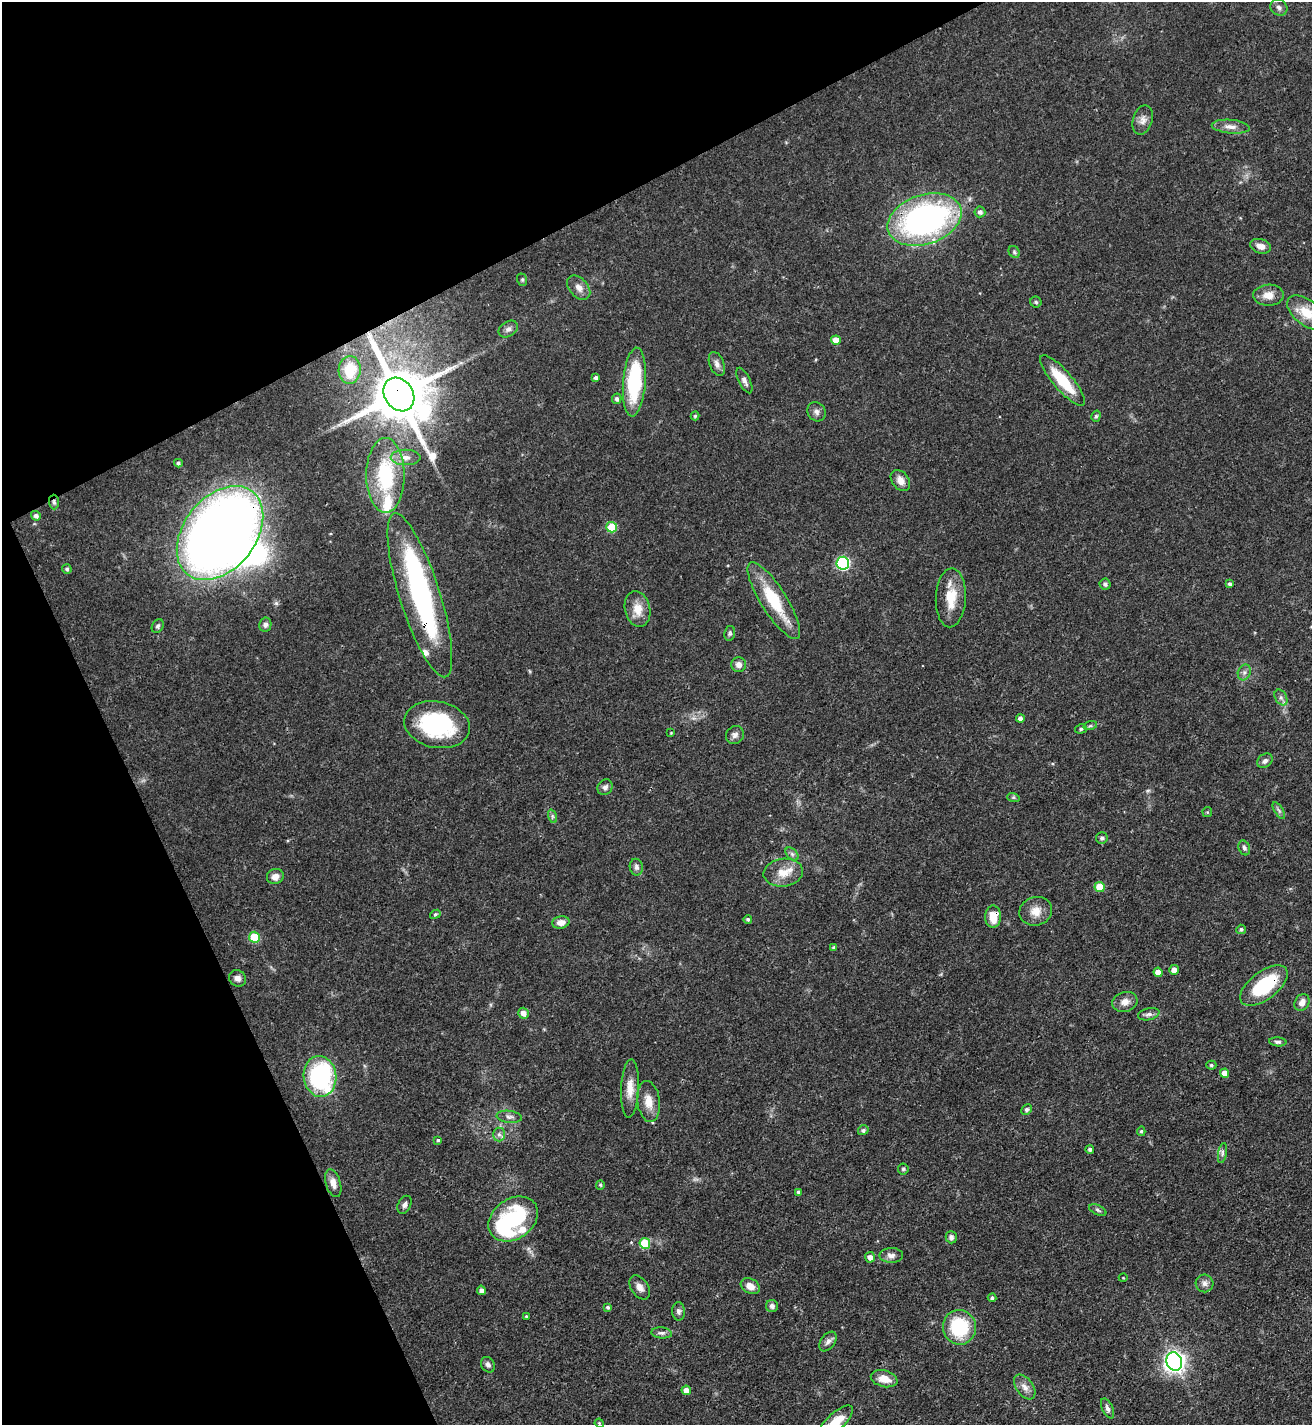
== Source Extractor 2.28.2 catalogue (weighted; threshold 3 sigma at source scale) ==
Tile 5 of 4 x 4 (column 1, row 2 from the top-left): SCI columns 157-1466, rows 2849-4271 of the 5686 x 5696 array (HDU 1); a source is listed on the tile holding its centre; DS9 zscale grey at full resolution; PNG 1314 x 1427 px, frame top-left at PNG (2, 2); each listed source drawn as its Kron ellipse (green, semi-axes under 4 px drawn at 4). Shown black and unused: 25% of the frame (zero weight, under 3 of 4 exposures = <1% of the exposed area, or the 3 px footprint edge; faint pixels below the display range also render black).
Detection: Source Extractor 2.28.2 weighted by HDU 2 'WHT'; one run over the whole footprint, this tile lists its part. Background 0.0597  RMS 0.0039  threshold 0.0174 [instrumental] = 3 sigma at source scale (4.5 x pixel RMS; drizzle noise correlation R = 1.50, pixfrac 1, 0.05/0.05 arcsec/px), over >= 5 px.
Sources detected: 135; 3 inside a brighter object's white glare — neither listed nor drawn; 4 inside a brighter listed object's ellipse — not listed separately; the other 128 listed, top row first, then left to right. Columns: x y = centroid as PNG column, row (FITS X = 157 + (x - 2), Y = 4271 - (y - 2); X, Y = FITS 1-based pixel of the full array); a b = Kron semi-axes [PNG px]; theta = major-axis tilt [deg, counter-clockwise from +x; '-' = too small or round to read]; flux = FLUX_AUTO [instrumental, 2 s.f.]
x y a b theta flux
1279 8 9 7 -36 1.4
1143 120 15 9 73 2.6
1231 127 19 7 -5 2.9
980 212 5 5 - 1.4
924 220 38 25 19 120
1260 246 10 7 -16 2.7
1014 252 6 5 - 0.65
522 280 6 5 - 0.62
579 288 14 9 -49 2.9
1268 295 15 10 1 4
1036 302 6 5 - 0.72
1307 313 23 12 -38 8.4
508 329 10 7 34 1.6
836 340 5 4 - 5.4
717 364 12 7 -69 1.8
350 370 14 11 86 11
596 378 4 4 - 1.3
744 380 14 5 -64 1.6
1063 380 32 9 -49 15
634 382 34 11 86 31
399 394 18 14 -56 2800
617 399 5 4 - 1
816 412 10 8 -53 1.7
695 416 4 4 - 0.55
1096 416 6 4 73 0.63
406 457 15 8 0 3.3
178 463 4 4 - 0.8
385 475 37 19 -90 32
900 480 12 8 -53 2.9
54 502 7 5 -88 0.91
36 516 5 4 - 1.4
612 527 5 5 - 13
220 533 53 36 52 430
843 563 6 6 - 58
67 569 5 5 - 0.84
1105 584 5 5 - 0.95
1230 584 4 4 - 0.93
420 595 86 20 -72 82
951 598 29 15 88 9.4
774 601 44 13 -58 19
637 609 18 12 -77 5.7
265 625 7 6 - 1.4
158 626 7 5 61 0.89
730 633 7 5 79 0.75
739 664 7 7 - 2.2
1244 672 8 6 70 1.3
1281 697 8 5 -63 1.3
1020 718 4 4 - 1.4
437 725 33 23 -11 42
1090 726 7 4 18 0.75
1081 729 6 4 15 0.71
671 733 4 3 - 0.32
735 735 9 8 - 1.7
1265 761 8 6 40 1.4
605 787 8 7 - 1.4
1013 797 6 4 -18 0.56
1279 810 9 4 -59 0.98
1207 812 5 5 - 0.46
552 816 7 4 -71 0.77
1102 838 6 6 - 0.84
1244 848 7 5 -69 1
792 854 8 5 -45 0.99
636 867 8 6 -80 1.3
783 873 20 14 7 6.4
275 876 8 7 - 2.7
1100 887 5 5 - 8.2
1036 911 16 14 15 4.8
435 914 5 4 - 0.53
993 917 11 8 -90 6.5
748 919 4 4 - 0.7
561 922 9 6 11 2.8
1241 929 5 4 - 0.79
254 937 5 5 - 14
834 948 4 4 - 0.71
1174 970 5 4 - 2.3
1158 972 4 4 - 3.1
238 978 9 8 - 1.7
1264 986 28 14 37 25
1125 1002 13 10 15 3
1302 1002 9 7 58 2.6
523 1013 5 5 - 2.6
1149 1014 11 6 13 1.4
1278 1042 8 4 -5 0.95
1211 1065 5 4 - 0.73
1225 1073 5 4 - 4.1
320 1076 20 16 -83 52
630 1088 29 9 87 5.5
649 1101 20 11 -83 5.3
1026 1109 6 4 44 0.87
509 1117 13 6 -7 1.5
863 1130 5 5 - 1
1141 1131 5 4 - 0.66
499 1134 7 6 - 1.2
438 1140 4 4 - 0.59
1090 1149 4 4 - 0.95
1222 1153 10 4 79 0.95
903 1169 5 5 - 0.64
333 1183 14 7 -73 3.2
600 1185 5 4 - 0.47
798 1192 4 3 - 0.85
404 1205 9 6 64 1.3
1098 1210 9 5 -26 0.83
513 1219 27 20 35 36
951 1237 6 5 - 1.2
645 1243 5 5 - 14
891 1255 12 7 1 2
870 1257 5 5 - 2.1
1123 1278 4 3 - 0.29
1204 1283 9 9 - 1.8
750 1286 10 7 -30 3.1
640 1287 13 8 -57 2.5
481 1290 4 4 - 1.5
992 1298 4 4 - 0.79
772 1306 6 6 - 1.3
608 1307 4 4 - 0.82
678 1311 9 6 -88 1.3
526 1316 3 3 - 0.42
959 1327 17 16 - 25
662 1333 10 5 -5 1.3
828 1341 11 7 54 1.8
1174 1361 9 7 -71 240
488 1365 8 6 -57 1.4
884 1379 13 8 -14 4.7
1025 1387 14 8 -54 2.9
686 1390 5 4 - 3.3
1107 1408 11 5 -66 1.4
599 1423 5 3 - 0.37
835 1423 23 8 44 11
Overlapping masked pixels (flux is a lower limit): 7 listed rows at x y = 924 220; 399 394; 54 502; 220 533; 420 595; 993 917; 1264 986
Isophote crosses this tile's border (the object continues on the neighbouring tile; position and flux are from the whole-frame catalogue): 2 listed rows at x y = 1307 313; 835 1423